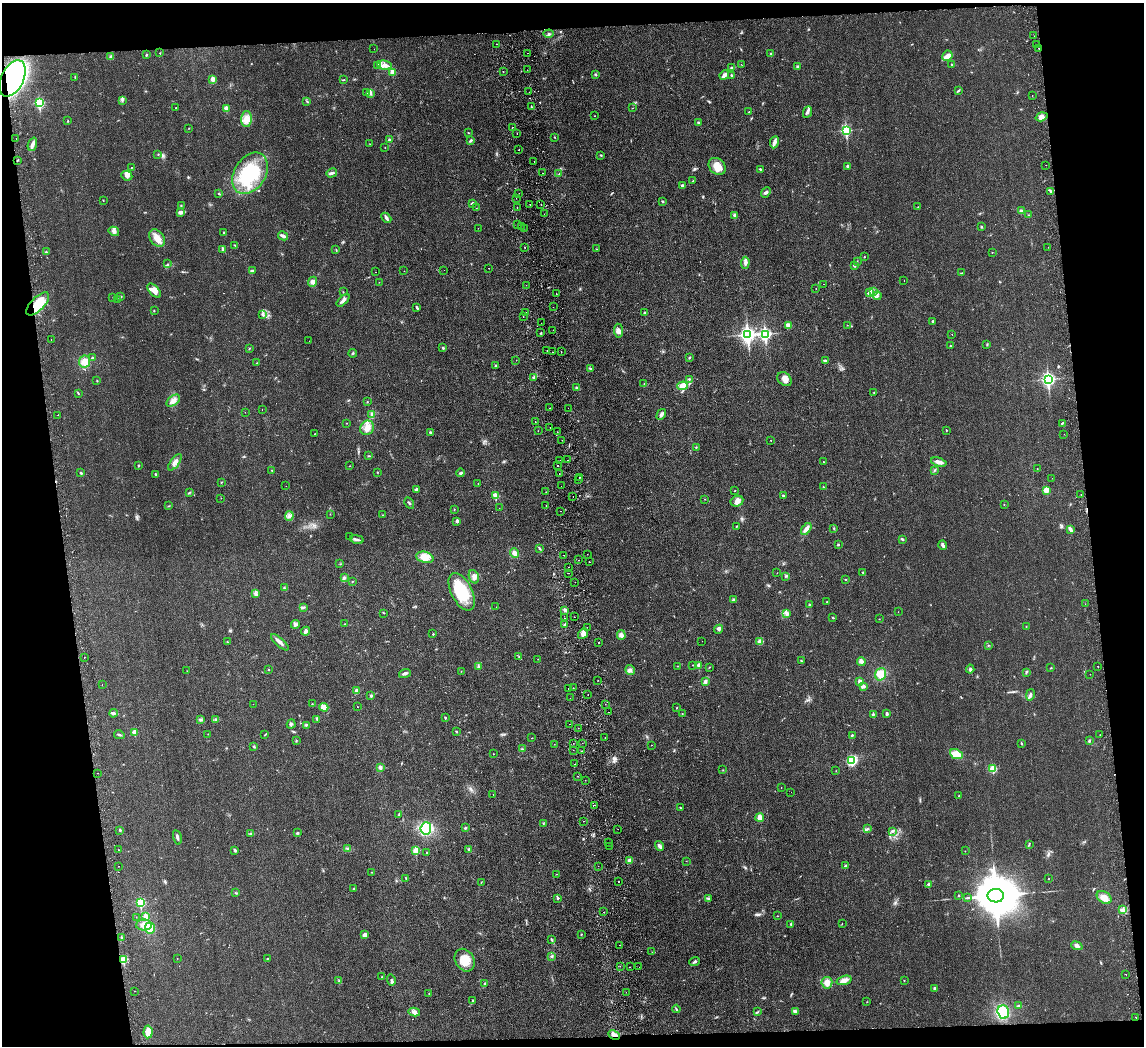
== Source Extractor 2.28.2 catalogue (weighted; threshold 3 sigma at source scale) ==
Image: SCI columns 59-4625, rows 244-4417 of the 4682 x 4559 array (HDU 1 of 3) = the unmasked area's bounding box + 8 px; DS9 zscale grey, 4 x 4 block average (1 PNG px = mean of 4 x 4 image px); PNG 1146 x 1048 px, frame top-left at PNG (2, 3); each listed source drawn as its Kron ellipse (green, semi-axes under 4 px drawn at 4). Shown black and unused: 14% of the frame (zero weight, under 2 of 3 exposures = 3% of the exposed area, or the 3 px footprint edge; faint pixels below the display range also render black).
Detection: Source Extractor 2.28.2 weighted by HDU 2 'WHT'. Background 0.0304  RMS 0.0045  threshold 0.0205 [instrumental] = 3 sigma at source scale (4.5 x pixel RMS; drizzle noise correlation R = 1.50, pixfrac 1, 0.05/0.05 arcsec/px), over >= 5 px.
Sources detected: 553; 3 too faint to see at this stretch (4 x 4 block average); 1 inside a brighter object's white glare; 13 cosmic-ray / hot-pixel residue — neither listed nor drawn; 3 coinciding with a brighter row at this scale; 18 inside a brighter listed object's ellipse — not listed separately; of the other 515, all 500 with FLUX_AUTO >= 0.467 (the completeness limit of this list) listed and drawn (15 fainter detections not listed), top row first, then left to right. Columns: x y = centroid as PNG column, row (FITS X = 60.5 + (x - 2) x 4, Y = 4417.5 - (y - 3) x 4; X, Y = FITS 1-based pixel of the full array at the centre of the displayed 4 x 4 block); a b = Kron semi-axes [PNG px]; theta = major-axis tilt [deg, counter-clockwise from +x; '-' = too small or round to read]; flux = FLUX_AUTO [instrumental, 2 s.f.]
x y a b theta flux
549 34 5 2 - 4.4
1034 36 2 2 - 1.2
497 44 2 2 - 3.6
1036 44 2 2 - 1.4
1039 48 2 2 - 1.3
374 49 2 2 - 1
160 53 2 2 - 1.3
528 53 2 2 - 1.7
771 54 2 2 - 3.5
146 55 2 2 - 6.3
947 56 5 5 - 11
110 57 3 2 - 3.5
741 64 2 2 - 0.62
384 65 7 4 -12 15
952 65 2 2 - 0.88
378 66 4 2 - 3.6
798 67 3 3 - 4.4
732 68 4 2 - 4
527 70 2 2 - 0.79
503 71 2 2 - 0.81
392 72 3 2 - 27
596 74 3 2 - 2.5
724 75 5 2 - 16
731 76 4 2 - 3.4
13 78 19 11 63 980
75 78 2 2 - 0.81
213 79 3 3 - 13
343 80 3 2 - 2
958 90 3 2 - 2.9
367 92 3 2 - 2.2
529 92 2 2 - 0.63
370 93 4 2 - 3.8
1032 96 2 2 - 0.93
122 100 4 2 - 2.9
307 101 2 2 - 1.2
40 103 3 2 - 200
532 107 2 2 - 1.5
176 108 2 2 - 1
226 108 2 2 - 33
632 108 2 2 - 0.68
749 112 2 2 - 1.1
807 112 6 3 66 7.2
594 116 2 2 - 0.72
1041 117 6 4 17 13
247 119 8 5 87 21
68 121 2 2 - 1.6
699 122 3 2 - 2.7
512 127 2 2 - 5.9
189 128 2 2 - 0.71
846 130 3 2 - 300
468 133 3 2 - 1.4
517 133 2 2 - 2.3
555 137 2 2 - 1.3
16 139 2 2 - 1.2
389 140 2 2 - 12
470 141 3 3 - 3.4
774 142 6 4 80 9.9
32 144 7 3 70 10
370 144 2 2 - 0.55
385 148 2 2 - 0.71
519 150 2 2 - 1.5
158 154 2 2 - 1.5
601 155 2 2 - 2
17 160 2 2 - 1.9
534 161 2 2 - 2.7
1046 165 2 2 - 0.63
717 166 9 7 -47 29
848 166 4 3 - 4.6
131 167 2 2 - 0.78
760 169 2 2 - 3
250 173 22 15 57 140
332 173 5 3 - 6.1
543 173 2 2 - 1.9
559 174 2 2 - 0.83
127 176 6 4 -25 8.7
693 181 3 2 - 2.2
682 186 3 2 - 6.2
766 192 6 3 50 5.9
1050 192 3 2 - 3.3
519 193 2 2 - 0.52
219 194 3 2 - 2.3
516 198 2 2 - 0.57
103 200 2 2 - 1.1
663 202 3 2 - 0.98
472 203 4 2 - 2.7
530 204 2 2 - 4.9
181 205 2 2 - 1.3
541 205 2 2 - 1.8
517 207 2 2 - 3.3
918 207 2 2 - 1.1
476 208 2 2 - 0.7
1021 211 3 2 - 7.7
180 212 3 3 - 9.7
544 214 2 2 - 2.4
735 215 2 2 - 24
1029 215 2 2 - 0.88
386 218 6 2 -42 5.6
517 225 2 2 - 0.88
521 226 2 2 - 2.1
981 227 2 2 - 2.2
478 228 2 2 - 0.91
524 228 2 2 - 1.1
114 231 5 4 - 8
224 232 2 2 - 3.1
283 236 5 2 - 12
157 238 10 6 -54 28
235 245 3 2 - 1.8
525 247 2 2 - 1.3
1048 247 2 2 - 0.52
597 249 2 2 - 1.3
222 250 4 2 - 3.1
336 250 3 2 - 1.6
46 252 2 2 - 5.6
992 252 2 2 - 0.68
864 257 2 2 - 1.4
857 261 2 2 - 1.5
745 263 6 3 85 7.8
167 264 2 2 - 0.91
855 265 3 2 - 5.7
489 268 2 2 - 1.9
444 270 2 2 - 0.94
252 271 4 3 - 6
404 271 2 2 - 2.7
376 272 2 2 - 0.72
962 273 2 2 - 1.1
904 280 2 2 - 0.99
312 282 5 4 - 8.5
379 282 2 2 - 0.64
824 284 2 2 - 0.86
526 285 2 2 - 0.65
816 288 2 2 - 0.68
154 291 8 4 -45 20
343 292 2 2 - 1.1
873 292 2 2 - 1.1
869 293 3 2 - 2.2
556 294 2 2 - 0.98
877 296 4 2 - 4.4
113 297 2 2 - 1
121 297 2 2 - 1.7
118 299 2 2 - 1.1
343 300 8 3 44 9.5
38 304 15 6 46 65
553 307 2 2 - 1.8
417 308 4 2 - 4
154 311 2 2 - 1.3
526 312 2 2 - 2.1
644 313 2 2 - 1.8
262 314 4 2 - 4.5
523 317 2 2 - 1.8
933 321 2 2 - 6
541 323 2 2 - 0.9
788 325 4 3 - 11
847 325 2 2 - 0.81
553 330 2 2 - 0.75
618 331 7 4 -84 11
541 333 3 2 - 2.1
765 334 3 2 - 400
952 334 2 2 - 2.1
748 335 3 3 - 980
51 339 2 2 - 1.2
309 341 2 2 - 0.59
987 344 2 2 - 2
950 346 2 2 - 1.5
249 348 2 2 - 1
443 348 2 2 - 9.3
547 351 2 2 - 1.9
553 352 2 2 - 1.1
561 352 2 2 - 1.1
353 353 4 2 - 3.3
92 358 3 2 - 3.2
689 358 3 2 - 2
516 360 2 2 - 0.91
826 361 4 2 - 5.6
85 362 6 5 - 23
257 363 2 2 - 1.7
496 365 2 2 - 3.3
590 369 3 2 - 2.9
533 377 2 2 - 2.9
689 379 2 2 - 2.2
784 379 8 6 -43 14
1048 379 3 2 - 600
97 381 2 2 - 1.5
644 384 2 2 - 1.3
682 386 5 4 - 11
576 388 3 3 - 3.1
874 392 2 2 - 1.1
78 393 3 2 - 1.8
173 401 8 4 38 13
367 402 2 2 - 1.4
550 408 2 2 - 0.94
568 408 2 2 - 0.73
262 409 2 2 - 0.64
245 412 2 2 - 0.67
372 414 3 3 - 4.4
661 414 6 3 60 7.4
58 415 2 2 - 0.94
535 422 2 2 - 1.2
346 423 2 2 - 0.77
1062 423 2 2 - 2.4
550 427 2 2 - 0.54
367 428 7 6 - 21
946 430 2 2 - 3.5
538 431 2 2 - 1.3
430 432 2 2 - 3
557 432 2 2 - 0.96
315 433 2 2 - 0.67
1064 434 2 2 - 0.52
562 440 2 2 - 1.2
771 440 2 2 - 1.1
696 447 3 2 - 1.7
369 456 2 2 - 1.5
560 460 2 2 - 2.8
568 460 2 2 - 1.2
175 462 10 4 53 13
823 462 2 2 - 1.4
939 462 8 3 -15 16
138 465 2 2 - 4.9
350 466 2 2 - 0.8
558 466 2 2 - 2.1
1037 469 2 2 - 0.67
272 470 2 2 - 1.3
935 470 2 2 - 1.4
378 472 2 2 - 1.1
81 473 2 2 - 3.1
460 473 4 2 - 3.1
156 474 4 2 - 3.9
559 474 2 2 - 1.9
579 477 2 2 - 2.3
1052 478 2 2 - 0.58
578 480 2 2 - 1.3
221 482 3 2 - 1.3
478 484 2 2 - 0.6
286 486 2 2 - 0.52
561 486 2 2 - 1.1
823 487 3 2 - 1.4
416 490 4 3 - 3.8
1046 490 2 2 - 37
735 491 2 2 - 0.92
190 492 2 2 - 0.94
546 492 2 2 - 2.1
1081 495 2 2 - 0.51
495 496 2 2 - 63
573 496 2 2 - 0.75
783 496 3 2 - 2.8
221 498 2 2 - 0.67
705 499 2 2 - 0.83
737 501 6 5 - 13
409 503 6 2 -59 2.9
546 505 2 2 - 2.2
1004 505 2 2 - 1
168 506 2 2 - 1.3
499 508 2 2 - 0.52
454 509 2 2 - 0.9
560 511 2 2 - 1.2
330 514 2 2 - 0.66
383 515 2 2 - 0.89
289 516 5 3 - 6.1
457 521 3 3 - 5
736 526 3 2 - 1.7
834 528 3 2 - 1.7
806 529 7 3 54 17
1070 529 4 2 - 14
350 537 2 2 - 1.1
357 539 7 2 -10 6.5
902 539 3 2 - 2.7
838 545 2 2 - 2.5
943 545 5 3 - 6.5
540 549 4 2 - 2.3
514 553 5 3 - 14
587 554 2 2 - 0.51
564 555 2 2 - 1.8
425 557 9 5 -16 35
578 560 2 2 - 3.2
589 562 2 2 - 1.5
340 564 2 2 - 0.72
568 567 2 2 - 1.1
863 572 2 2 - 1.9
568 573 2 2 - 2.1
777 573 2 2 - 0.64
786 576 2 2 - 1.4
474 577 7 5 -69 11
344 578 4 3 - 4.5
846 579 2 2 - 1.5
352 581 2 2 - 1.5
575 582 2 2 - 0.85
284 588 2 2 - 1.2
462 592 20 10 -63 99
255 593 3 2 - 3.2
734 600 3 3 - 3.1
827 601 2 2 - 0.73
1085 604 2 2 - 0.52
809 605 2 2 - 1.5
304 607 2 2 - 1.7
496 607 2 2 - 0.57
565 610 3 3 - 7
898 612 2 2 - 0.53
384 613 3 2 - 1.4
787 613 4 3 - 5.1
574 617 2 2 - 0.72
564 618 2 2 - 0.79
833 618 3 2 - 2.1
879 619 2 2 - 0.9
295 624 4 3 - 5.9
345 624 2 2 - 1.2
564 625 2 2 - 2.8
587 627 2 2 - 0.75
1026 627 2 2 - 1.3
719 629 4 3 - 4.6
306 631 5 4 - 6.1
433 634 2 2 - 2.9
583 634 6 4 51 11
621 635 5 3 - 6.5
702 641 2 2 - 0.58
227 642 2 2 - 1.3
280 642 11 3 -42 9.8
599 642 2 2 - 3.3
760 642 4 3 - 14
988 645 2 2 - 1.2
519 656 2 2 - 0.93
84 657 2 2 - 0.66
538 659 2 2 - 0.62
801 661 2 2 - 1.8
861 661 4 3 - 11
692 665 2 2 - 0.51
699 665 2 2 - 31
478 666 3 2 - 3
678 666 2 2 - 0.66
1098 666 2 2 - 2.4
709 667 2 2 - 0.95
1051 668 2 2 - 1.5
970 669 4 2 - 4.4
268 670 2 2 - 1.1
630 670 5 4 - 8.9
187 671 2 2 - 0.52
461 671 2 2 - 0.84
1026 672 3 2 - 2.4
405 673 6 3 19 6.6
881 674 6 5 - 33
1090 674 2 2 - 0.63
598 680 2 2 - 1.2
860 681 3 3 - 8.2
705 682 4 3 - 5.1
102 684 2 2 - 0.5
863 686 4 2 - 7.1
573 688 2 2 - 1.2
569 689 2 2 - 0.71
356 691 2 2 - 18
588 695 2 2 - 0.64
1030 695 6 3 77 6
371 696 2 2 - 11
570 698 2 2 - 1.5
253 704 2 2 - 0.47
312 704 2 2 - 1.1
605 704 2 2 - 0.49
324 707 4 3 - 31
357 707 2 2 - 0.91
677 708 3 2 - 1.2
609 712 2 2 - 1.1
113 713 4 3 - 4.9
682 713 2 2 - 1
873 714 3 2 - 2.7
887 714 4 2 - 6.1
445 718 3 2 - 2.8
201 719 3 2 - 3.4
216 719 3 2 - 3.8
317 719 3 2 - 2
291 724 5 3 - 5
570 724 2 2 - 1
306 725 3 2 - 2.2
578 728 2 2 - 0.86
456 731 2 2 - 1.1
134 732 2 2 - 39
208 734 2 2 - 0.75
119 735 5 2 - 3.4
265 735 3 2 - 1.4
852 735 3 2 - 3
1100 735 2 2 - 0.47
605 737 2 2 - 1.1
532 738 2 2 - 0.68
296 740 2 2 - 0.94
1089 741 3 2 - 2.9
573 743 2 2 - 1.9
582 743 2 2 - 1.6
1021 743 3 2 - 2.2
554 744 2 2 - 1.7
651 745 2 2 - 0.53
254 747 3 2 - 2.3
522 749 2 2 - 2
573 750 2 2 - 0.94
581 751 2 2 - 1.7
493 754 2 2 - 0.69
956 754 7 4 -24 34
852 760 3 3 - 100
575 764 2 2 - 2.4
380 768 2 2 - 23
993 768 2 2 - 120
723 770 2 2 - 0.75
836 771 2 2 - 0.67
98 773 2 2 - 0.87
577 776 2 2 - 2.3
585 780 2 2 - 0.75
781 788 2 2 - 0.53
791 792 2 2 - 0.55
493 795 2 2 - 0.71
959 796 2 2 - 2.4
594 805 2 2 - 15
680 807 2 2 - 1.3
399 814 3 2 - 1.7
760 817 4 3 - 15
583 821 2 2 - 0.55
543 824 3 2 - 1.4
426 828 6 5 - 210
465 828 2 2 - 5.8
618 829 2 2 - 2.2
868 829 2 2 - 0.84
120 830 2 2 - 1.8
892 831 2 2 - 2
251 833 2 2 - 1.6
297 833 3 2 - 2.6
177 837 7 2 -76 6.3
608 842 2 2 - 2.4
1029 844 4 2 - 1.7
610 846 2 2 - 0.61
660 846 5 2 - 10
348 849 4 2 - 3.4
469 849 2 2 - 6.6
119 850 2 2 - 0.82
235 850 3 2 - 4.6
416 850 2 2 - 95
965 851 2 2 - 0.71
427 852 2 2 - 1.4
630 861 3 3 - 9.1
686 861 2 2 - 0.66
119 866 2 2 - 0.48
598 866 2 2 - 0.66
845 866 3 3 - 4.5
371 872 2 2 - 1.1
557 874 2 2 - 0.79
406 878 2 2 - 1.6
1048 878 2 2 - 1.4
481 882 2 2 - 1.1
619 882 2 2 - 2.6
928 885 3 3 - 3.6
354 889 4 2 - 3.6
236 893 2 2 - 1.3
959 895 2 2 - 1.2
996 896 8 7 - 16000
558 898 2 2 - 3.8
709 898 2 2 - 1.5
967 898 2 2 - 1.1
1104 898 8 5 -35 22
141 903 2 2 - 160
1122 909 2 2 - 1.5
604 912 2 2 - 29
777 916 2 2 - 1.1
136 917 2 2 - 0.58
146 917 2 2 - 45
842 923 2 2 - 0.65
791 924 4 2 - 2.6
144 925 8 5 -2 19
150 928 5 5 - 34
581 934 2 2 - 1.3
365 935 2 2 - 20
121 937 3 2 - 1.6
551 940 2 2 - 0.97
619 945 2 2 - 3.4
1077 946 6 3 -23 9.4
652 952 2 2 - 0.7
552 956 3 2 - 3.1
177 958 2 2 - 0.53
267 958 2 2 - 1.5
124 959 2 2 - 100
465 960 12 9 -58 41
695 962 5 2 - 4.2
620 966 2 2 - 0.62
630 967 2 2 - 1.8
639 967 2 2 - 0.98
1126 974 2 2 - 3
382 977 3 2 - 1.1
391 980 6 3 -74 5
844 980 7 4 18 16
904 980 2 2 - 1.1
339 981 3 2 - 1.8
485 983 3 3 - 3.5
827 983 6 5 - 20
935 988 3 2 - 3.2
134 991 2 2 - 0.85
626 992 2 2 - 0.49
429 993 2 2 - 0.77
473 1000 3 2 - 2.3
867 1002 2 2 - 0.93
1018 1006 3 2 - 2.8
676 1009 4 2 - 2.9
795 1011 3 3 - 4
414 1012 6 4 -12 11
757 1012 2 2 - 1
1003 1012 7 5 -72 63
1136 1017 2 2 - 1.5
148 1032 6 4 86 22
614 1035 6 3 -27 16
Overlapping masked pixels (flux is a lower limit): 3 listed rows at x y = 13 78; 38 304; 614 1035
Diffuse or blended objects may show on this block-average render without a row.